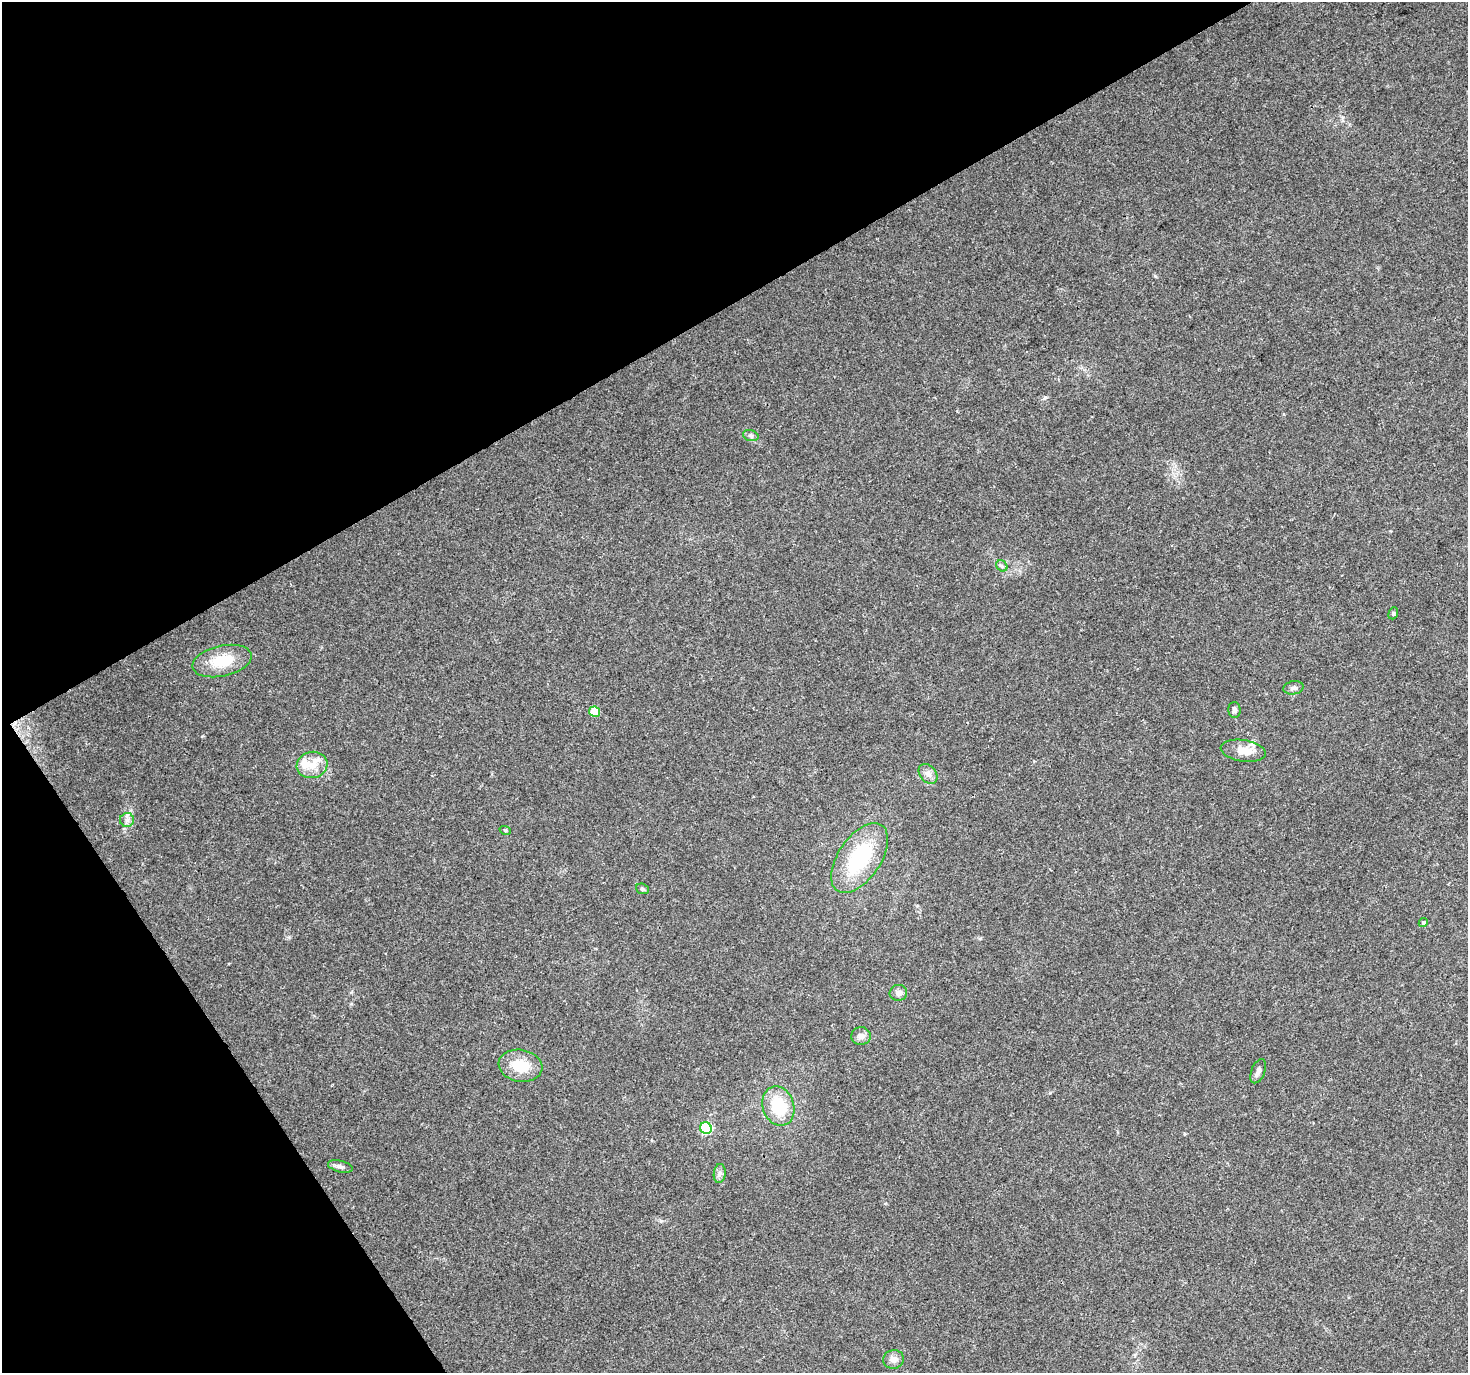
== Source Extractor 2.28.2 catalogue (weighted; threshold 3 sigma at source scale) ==
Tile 5 of 4 x 4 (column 1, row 2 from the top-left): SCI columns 4-1469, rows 2918-4288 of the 5868 x 5773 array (HDU 1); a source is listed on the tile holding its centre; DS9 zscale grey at full resolution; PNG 1470 x 1375 px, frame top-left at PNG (2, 2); each listed source drawn as its Kron ellipse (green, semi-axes under 4 px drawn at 4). Shown black and unused: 30% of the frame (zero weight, under 3 of 4 exposures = <1% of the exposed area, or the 3 px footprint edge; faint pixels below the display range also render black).
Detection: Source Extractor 2.28.2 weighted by HDU 2 'WHT'; one run over the whole footprint, this tile lists its part. Background 0.0767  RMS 0.0047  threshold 0.0213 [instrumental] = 3 sigma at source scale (4.5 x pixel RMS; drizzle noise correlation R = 1.50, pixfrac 1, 0.0396/0.0396 arcsec/px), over >= 5 px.
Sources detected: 26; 2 inside a brighter listed object's ellipse — not listed separately; the other 24 listed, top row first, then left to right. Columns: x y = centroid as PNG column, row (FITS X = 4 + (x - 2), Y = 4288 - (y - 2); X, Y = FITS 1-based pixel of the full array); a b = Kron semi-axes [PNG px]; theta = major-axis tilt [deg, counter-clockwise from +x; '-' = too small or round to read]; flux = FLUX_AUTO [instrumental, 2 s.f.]
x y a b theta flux
751 436 8 5 -18 1.1
1002 566 6 5 - 0.97
1393 613 6 4 69 0.72
222 661 30 15 13 14
1293 688 10 6 11 1.7
1234 710 8 6 -87 1.5
595 712 5 5 - 14
1243 751 23 10 -9 7.4
312 765 15 13 17 6.7
928 774 11 8 -47 2.5
127 820 7 7 - 1.8
505 830 6 3 -18 0.56
860 858 39 21 56 37
642 889 6 5 - 0.77
1423 923 5 4 - 0.84
898 993 9 8 - 2.1
861 1036 10 9 - 2.5
520 1066 22 16 -9 13
1258 1071 13 6 69 1.9
778 1106 20 15 -71 20
706 1128 6 5 - 42
340 1166 12 5 -14 1.6
720 1173 9 6 84 1.7
893 1359 10 9 - 2.8
Unlisted compact peaks at least as high as the median listed source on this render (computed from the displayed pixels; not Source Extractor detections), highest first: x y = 1155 276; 1045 397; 202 736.